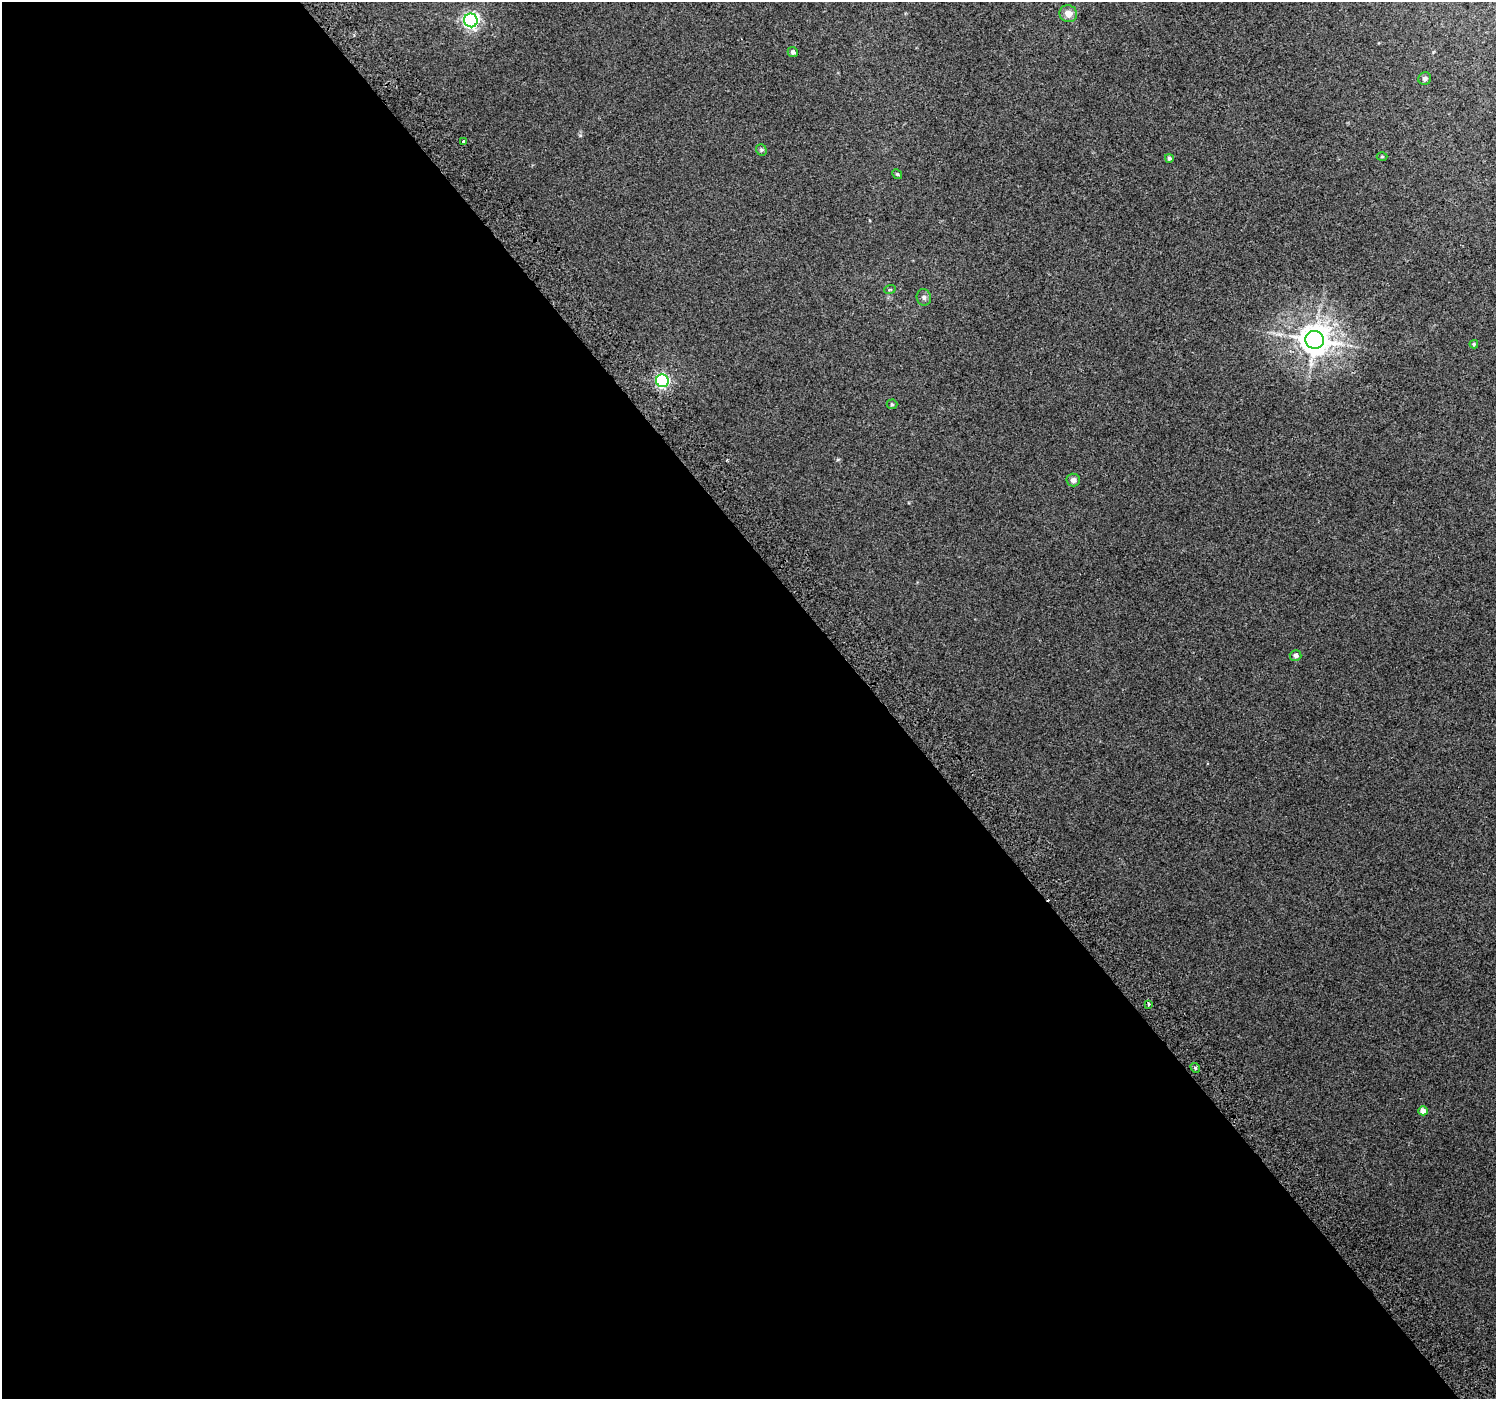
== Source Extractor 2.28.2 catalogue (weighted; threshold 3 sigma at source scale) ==
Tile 9 of 4 x 4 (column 1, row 3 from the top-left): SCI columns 40-1533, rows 1620-3016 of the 6047 x 5969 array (HDU 1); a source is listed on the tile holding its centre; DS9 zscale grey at full resolution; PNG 1498 x 1401 px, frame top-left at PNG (2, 2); each listed source drawn as its Kron ellipse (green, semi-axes under 4 px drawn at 4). Shown black and unused: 59% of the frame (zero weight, under 2 of 3 exposures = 2% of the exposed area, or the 3 px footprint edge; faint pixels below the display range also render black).
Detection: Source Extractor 2.28.2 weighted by HDU 2 'WHT'; one run over the whole footprint, this tile lists its part. Background 0.0119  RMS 0.0073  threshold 0.0329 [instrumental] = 3 sigma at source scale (4.5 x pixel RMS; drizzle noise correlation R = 1.50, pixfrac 1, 0.0396/0.0396 arcsec/px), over >= 5 px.
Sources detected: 21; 1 cosmic-ray / hot-pixel residue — neither listed nor drawn; the other 20 listed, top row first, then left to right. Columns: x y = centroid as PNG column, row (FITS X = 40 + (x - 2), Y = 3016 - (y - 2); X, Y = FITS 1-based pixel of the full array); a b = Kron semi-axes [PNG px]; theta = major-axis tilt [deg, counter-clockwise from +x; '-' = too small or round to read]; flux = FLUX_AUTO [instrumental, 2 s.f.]
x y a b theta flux
1068 14 9 8 - 5.9
471 20 7 6 - 200
793 52 5 4 - 2
1425 79 6 6 - 2
464 142 3 3 - 2.2
761 150 6 5 - 1.2
1382 157 5 3 - 0.63
1169 158 4 4 - 1.3
897 174 5 4 - 0.85
890 289 6 3 19 0.77
924 297 8 7 - 2.1
1315 340 9 9 - 1200
1474 344 4 4 - 0.79
662 381 6 6 - 140
892 404 5 5 - 0.9
1073 480 7 6 - 2.6
1296 655 6 5 - 2.8
1148 1004 3 3 - 4.3
1195 1068 5 4 - 1
1423 1111 5 4 - 6.3